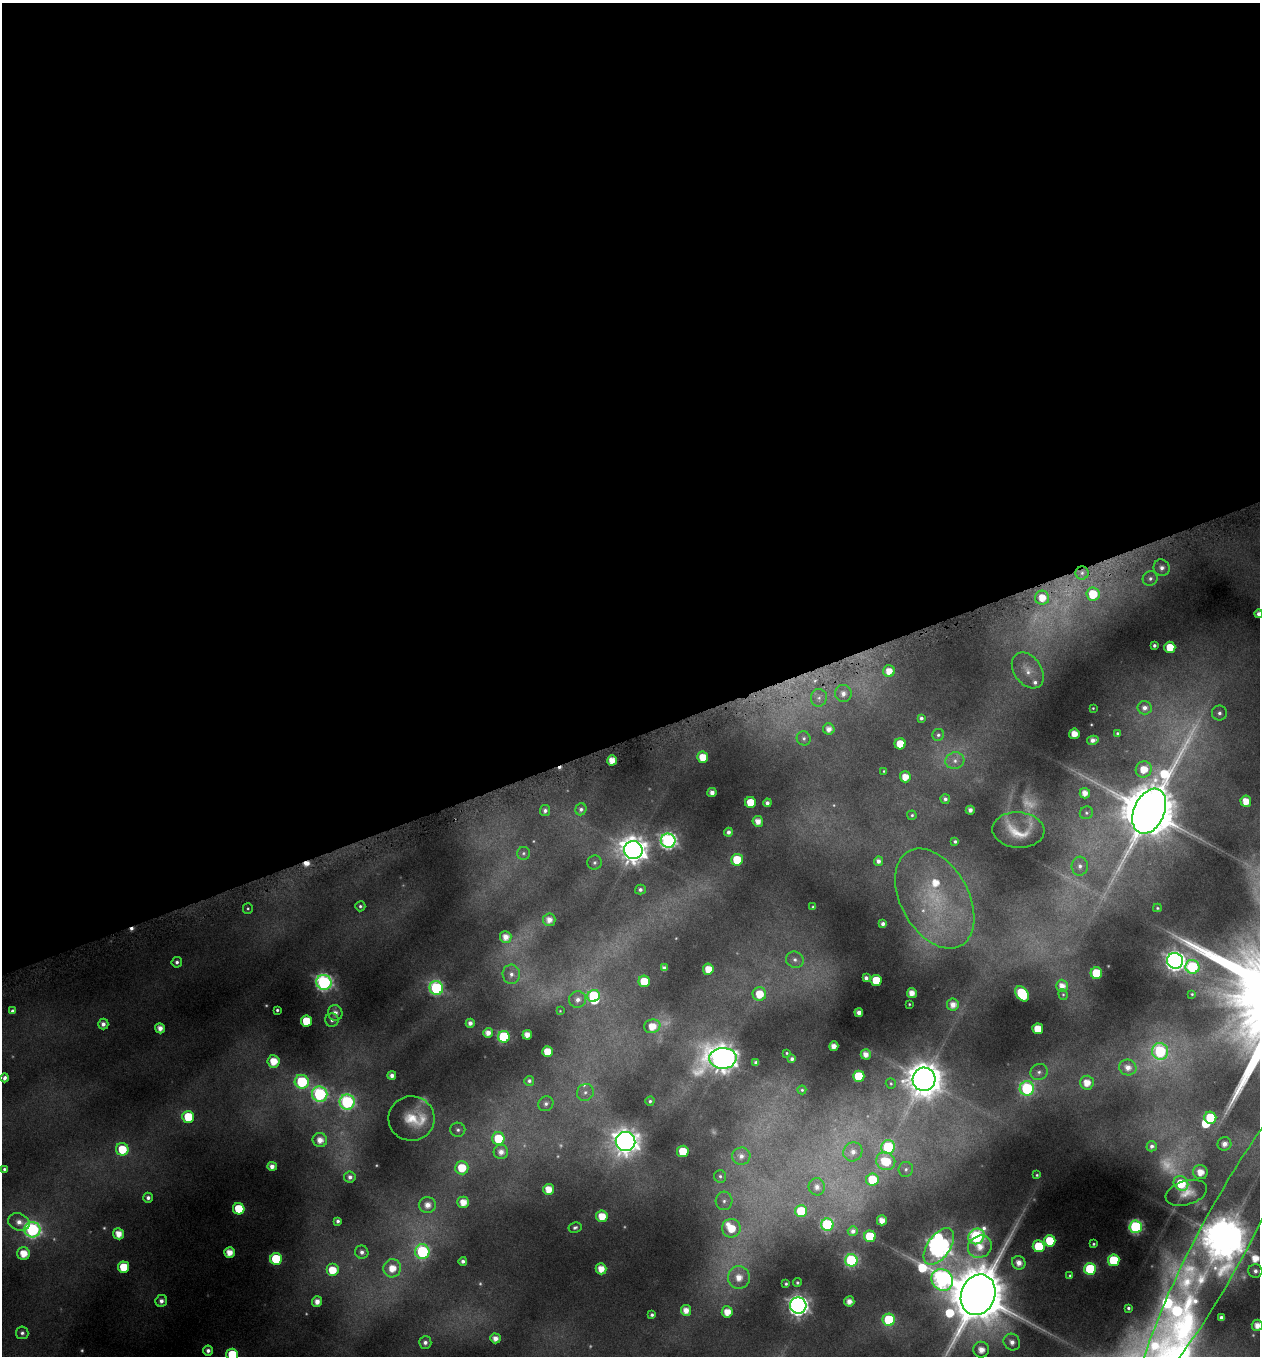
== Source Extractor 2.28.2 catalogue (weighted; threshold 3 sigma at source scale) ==
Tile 2 of 4 x 4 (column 2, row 1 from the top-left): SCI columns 1397-2654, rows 4067-5420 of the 5245 x 5459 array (HDU 1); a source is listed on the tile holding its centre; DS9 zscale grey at full resolution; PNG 1262 x 1358 px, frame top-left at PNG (2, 3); each listed source drawn as its Kron ellipse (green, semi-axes under 4 px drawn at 4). Shown black and unused: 54% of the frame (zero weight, under 4 of 8 exposures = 2% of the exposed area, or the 3 px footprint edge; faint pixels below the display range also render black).
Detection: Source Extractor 2.28.2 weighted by HDU 2 'WHT'; one run over the whole footprint, this tile lists its part. Background 0.0962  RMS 0.0097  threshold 0.0396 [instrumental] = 3 sigma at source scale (4.09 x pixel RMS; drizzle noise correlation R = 1.36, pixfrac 0.8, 0.0396/0.0396 arcsec/px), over >= 5 px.
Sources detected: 253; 26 too faint to see at this stretch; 2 inside a brighter object's white glare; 3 cosmic-ray / hot-pixel residue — neither listed nor drawn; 4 inside a brighter listed object's ellipse — not listed separately; the other 218 listed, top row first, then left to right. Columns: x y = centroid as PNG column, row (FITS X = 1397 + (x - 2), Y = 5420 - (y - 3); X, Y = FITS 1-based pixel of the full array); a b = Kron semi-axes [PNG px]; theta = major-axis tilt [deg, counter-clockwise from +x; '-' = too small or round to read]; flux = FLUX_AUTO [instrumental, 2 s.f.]
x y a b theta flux
1162 568 8 8 - 5.6
1082 573 6 6 - 3.3
1150 578 8 7 - 3.9
1093 594 6 6 - 33
1042 598 7 7 - 16
1258 614 4 4 - 4.2
1154 645 3 3 - 2.4
1170 647 5 5 - 24
1028 670 20 13 -54 15
889 671 6 6 - 13
843 694 8 8 - 6.7
819 698 9 8 - 4.6
1093 708 3 2 - 0.71
1145 708 7 6 - 5
1219 713 7 7 - 4
921 718 4 4 - 2.7
829 729 6 5 - 6.8
1117 733 3 3 - 1.2
1074 734 5 5 - 13
938 735 6 5 - 2.2
804 738 7 7 - 2.9
1093 740 6 4 14 5.4
900 744 5 5 - 24
703 757 5 5 - 20
612 760 5 5 - 13
955 761 9 8 - 6.1
1144 769 8 7 - 19
884 771 4 3 - 0.98
905 777 5 5 - 14
712 793 4 4 - 6.2
1085 793 5 5 - 8.9
945 799 5 4 - 3.2
1246 801 5 5 - 15
750 802 5 5 - 27
767 803 4 4 - 4
581 809 6 5 - 3.3
970 810 4 4 - 5.4
545 811 5 5 - 3.8
1149 811 23 15 66 7400
1086 813 7 6 - 2.3
912 815 4 4 - 1.6
758 821 5 5 - 9.3
1018 830 26 17 -4 25
728 832 4 4 - 4.2
668 841 7 7 - 310
955 841 4 3 - 2.1
633 850 9 9 - 1300
523 853 6 6 - 2.1
737 860 6 6 - 38
878 861 5 4 - 4.7
594 863 7 7 - 2.6
1080 866 9 8 - 5.8
640 890 5 5 - 2.9
935 898 54 34 -61 96
360 906 5 5 - 2.1
813 907 3 3 - 1.1
1157 908 4 3 - 1.3
248 909 5 5 - 1.5
549 920 6 6 - 8.1
883 924 4 4 - 3.6
506 937 6 5 - 9.4
795 960 9 8 - 4.8
1175 961 8 8 - 480
177 962 5 5 - 3
1192 967 7 7 - 74
664 968 4 4 - 4.4
708 969 5 5 - 16
1096 973 6 6 - 46
511 974 9 8 - 5.5
866 978 4 4 - 3.9
876 980 5 5 - 32
644 981 6 5 - 27
324 982 7 7 - 290
1062 986 6 6 - 9.6
436 988 7 6 - 170
912 993 5 5 - 10
759 994 7 6 - 23
1022 994 8 5 -53 76
1063 994 5 4 - 1.3
1192 994 3 3 - 0.97
594 996 6 5 - 55
578 999 8 8 - 5.5
909 1004 3 2 - 0.88
953 1005 6 6 - 8.8
277 1010 3 3 - 1.8
12 1011 4 4 - 2.5
560 1011 3 2 - 0.62
859 1012 4 4 - 6
335 1013 8 7 - 6.2
332 1020 6 6 - 3.4
306 1021 5 5 - 36
470 1023 4 4 - 5.3
103 1024 5 5 - 5.3
652 1026 8 7 - 16
160 1028 5 5 - 8.6
1038 1029 5 5 - 23
488 1033 5 5 - 8
527 1035 5 4 - 10
504 1037 6 6 - 97
834 1046 5 4 - 9.6
1160 1051 8 8 - 120
547 1052 5 5 - 18
787 1053 3 2 - 0.96
866 1054 5 5 - 9
723 1058 13 10 3 1400
792 1059 4 4 - 2.7
273 1061 6 6 - 20
756 1062 4 3 - 2.7
1128 1067 8 8 - 8.7
1039 1072 9 7 26 4
392 1076 4 4 - 5.7
859 1076 6 5 - 47
5 1078 4 4 - 3.7
924 1079 11 11 - 2600
529 1081 5 5 - 2.6
302 1082 7 7 - 91
891 1083 5 5 - 1.5
1087 1083 7 7 - 14
1027 1088 7 7 - 110
802 1090 4 4 - 1.2
585 1092 9 8 - 4.9
320 1094 8 7 - 200
650 1101 4 4 - 2.1
347 1102 7 7 - 200
546 1104 8 7 - 3.7
188 1117 6 6 - 37
1210 1118 6 6 - 51
411 1119 23 22 - 28
458 1130 7 7 - 3.1
498 1139 6 6 - 36
320 1140 7 7 - 11
626 1142 10 9 - 980
1224 1144 7 6 - 7.6
1152 1146 5 5 - 3.3
888 1147 7 6 - 78
122 1149 6 6 - 30
683 1151 6 5 - 33
501 1152 7 7 - 7.3
853 1152 10 9 - 8.3
741 1156 9 8 - 6.4
886 1161 10 8 -26 34
272 1166 5 4 - 6.5
462 1168 6 6 - 27
4 1169 4 3 - 1.9
906 1169 7 7 - 3.3
1200 1172 7 7 - 14
1037 1175 3 3 - 1
720 1176 6 6 - 2.2
350 1177 6 5 - 4
872 1179 6 6 - 32
1181 1183 8 7 - 38
817 1187 8 8 - 6.2
548 1189 5 5 - 15
1186 1193 21 12 18 13
148 1198 5 4 - 3.9
724 1201 9 8 - 5.1
463 1202 6 5 - 13
427 1205 8 8 - 9.6
239 1209 6 5 - 36
801 1211 6 6 - 44
602 1216 6 5 - 19
882 1220 5 5 - 10
338 1221 4 4 - 2.9
19 1222 11 8 -21 8.6
827 1225 6 6 - 110
1136 1227 6 6 - 170
575 1228 6 5 - 2.7
731 1228 9 9 - 25
32 1230 8 7 - 240
853 1231 5 5 - 4.3
118 1234 5 5 - 13
870 1236 6 6 - 50
976 1236 8 7 - 190
1224 1238 172 25 62 4300
1050 1241 6 6 - 36
1094 1244 3 3 - 1.1
939 1246 21 11 55 710
1039 1246 6 6 - 42
980 1247 12 11 - 15
229 1252 5 5 - 14
362 1252 7 6 - 4.6
422 1252 7 7 - 140
23 1253 6 6 - 17
276 1259 6 6 - 66
851 1260 6 6 - 130
1114 1260 6 6 - 52
463 1261 4 4 - 3.5
1019 1263 7 6 - 9.5
124 1267 5 5 - 30
392 1268 9 8 - 18
601 1269 5 5 - 14
1090 1269 6 6 - 73
332 1270 6 6 - 24
1255 1271 7 6 - 4.9
1070 1276 3 3 - 1.2
739 1277 11 11 - 17
942 1280 11 10 - 330
797 1283 4 4 - 1.9
786 1284 4 4 - 1.7
978 1295 21 17 70 8700
161 1301 6 5 - 5
849 1301 5 5 - 8.1
317 1302 5 5 - 8.6
798 1305 8 8 - 560
1128 1308 3 3 - 1.6
686 1310 5 5 - 11
727 1312 5 5 - 15
652 1315 4 3 - 2.4
1221 1317 4 4 - 3.4
889 1320 6 6 - 77
1257 1325 5 5 - 10
22 1333 6 6 - 3.1
495 1338 5 5 - 8.3
425 1342 6 6 - 4.5
1012 1342 9 8 - 7.8
981 1350 8 8 - 13
208 1351 5 5 - 4.7
232 1354 6 6 - 41
Isophote crosses this tile's border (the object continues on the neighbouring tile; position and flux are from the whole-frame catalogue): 5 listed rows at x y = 1258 614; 1224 1238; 978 1295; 1257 1325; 232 1354